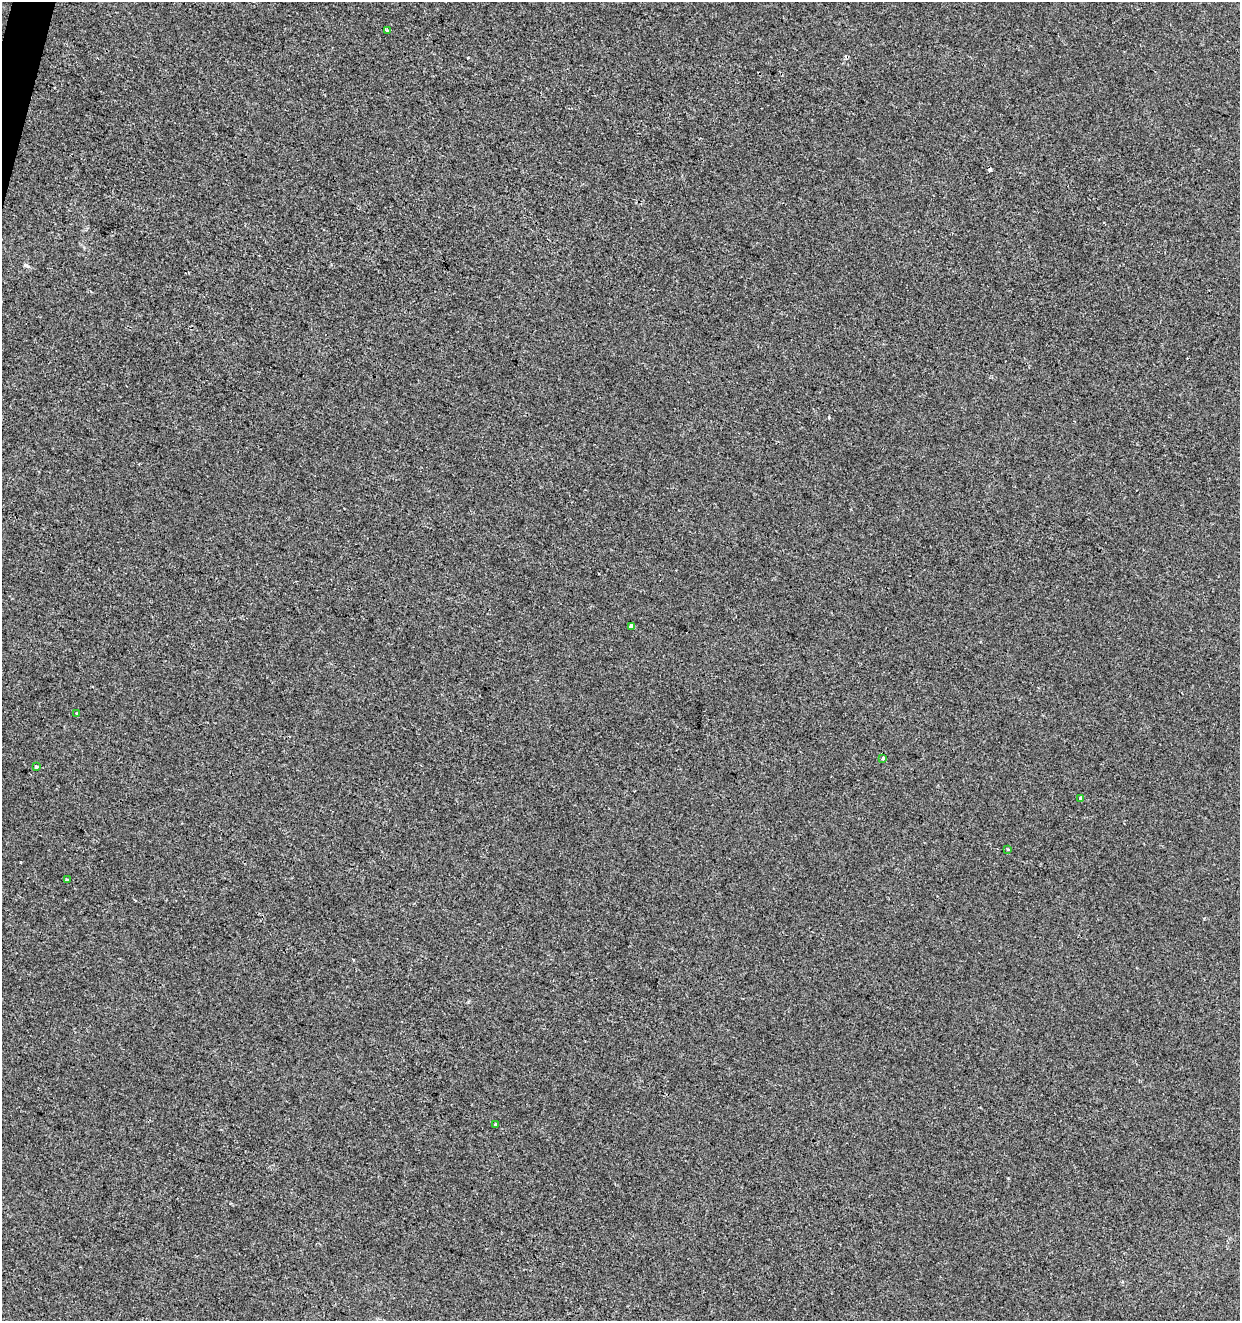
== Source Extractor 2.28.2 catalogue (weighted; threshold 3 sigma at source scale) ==
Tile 11 of 4 x 4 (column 3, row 3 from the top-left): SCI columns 2696-3933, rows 1328-2646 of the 5452 x 5285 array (HDU 1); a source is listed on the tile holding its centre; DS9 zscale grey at full resolution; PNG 1242 x 1323 px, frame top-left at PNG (2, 2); each listed source drawn as its Kron ellipse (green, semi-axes under 4 px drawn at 4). Shown black and unused: <1% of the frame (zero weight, under 2 of 3 exposures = <1% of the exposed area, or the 3 px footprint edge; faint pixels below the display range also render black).
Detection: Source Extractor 2.28.2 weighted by HDU 2 'WHT'; one run over the whole footprint, this tile lists its part. Background -3.79e-04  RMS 0.0041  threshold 0.0187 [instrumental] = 3 sigma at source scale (4.5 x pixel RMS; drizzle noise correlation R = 1.50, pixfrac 1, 0.0396/0.0396 arcsec/px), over >= 5 px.
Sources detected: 10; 1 cosmic-ray / hot-pixel residue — neither listed nor drawn; the other 9 listed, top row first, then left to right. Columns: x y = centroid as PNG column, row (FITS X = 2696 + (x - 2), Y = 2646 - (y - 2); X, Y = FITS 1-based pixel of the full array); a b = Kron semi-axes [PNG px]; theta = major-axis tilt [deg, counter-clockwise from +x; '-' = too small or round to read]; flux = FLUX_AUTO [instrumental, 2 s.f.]
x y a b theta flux
387 30 3 3 - 0.69
631 626 4 3 - 1.8
77 713 4 3 - 0.39
883 758 3 3 - 3.7
36 766 3 3 - 0.93
1081 798 4 3 - 3.9
1008 850 3 3 - 0.49
67 880 3 3 - 2.4
495 1125 4 3 - 0.56